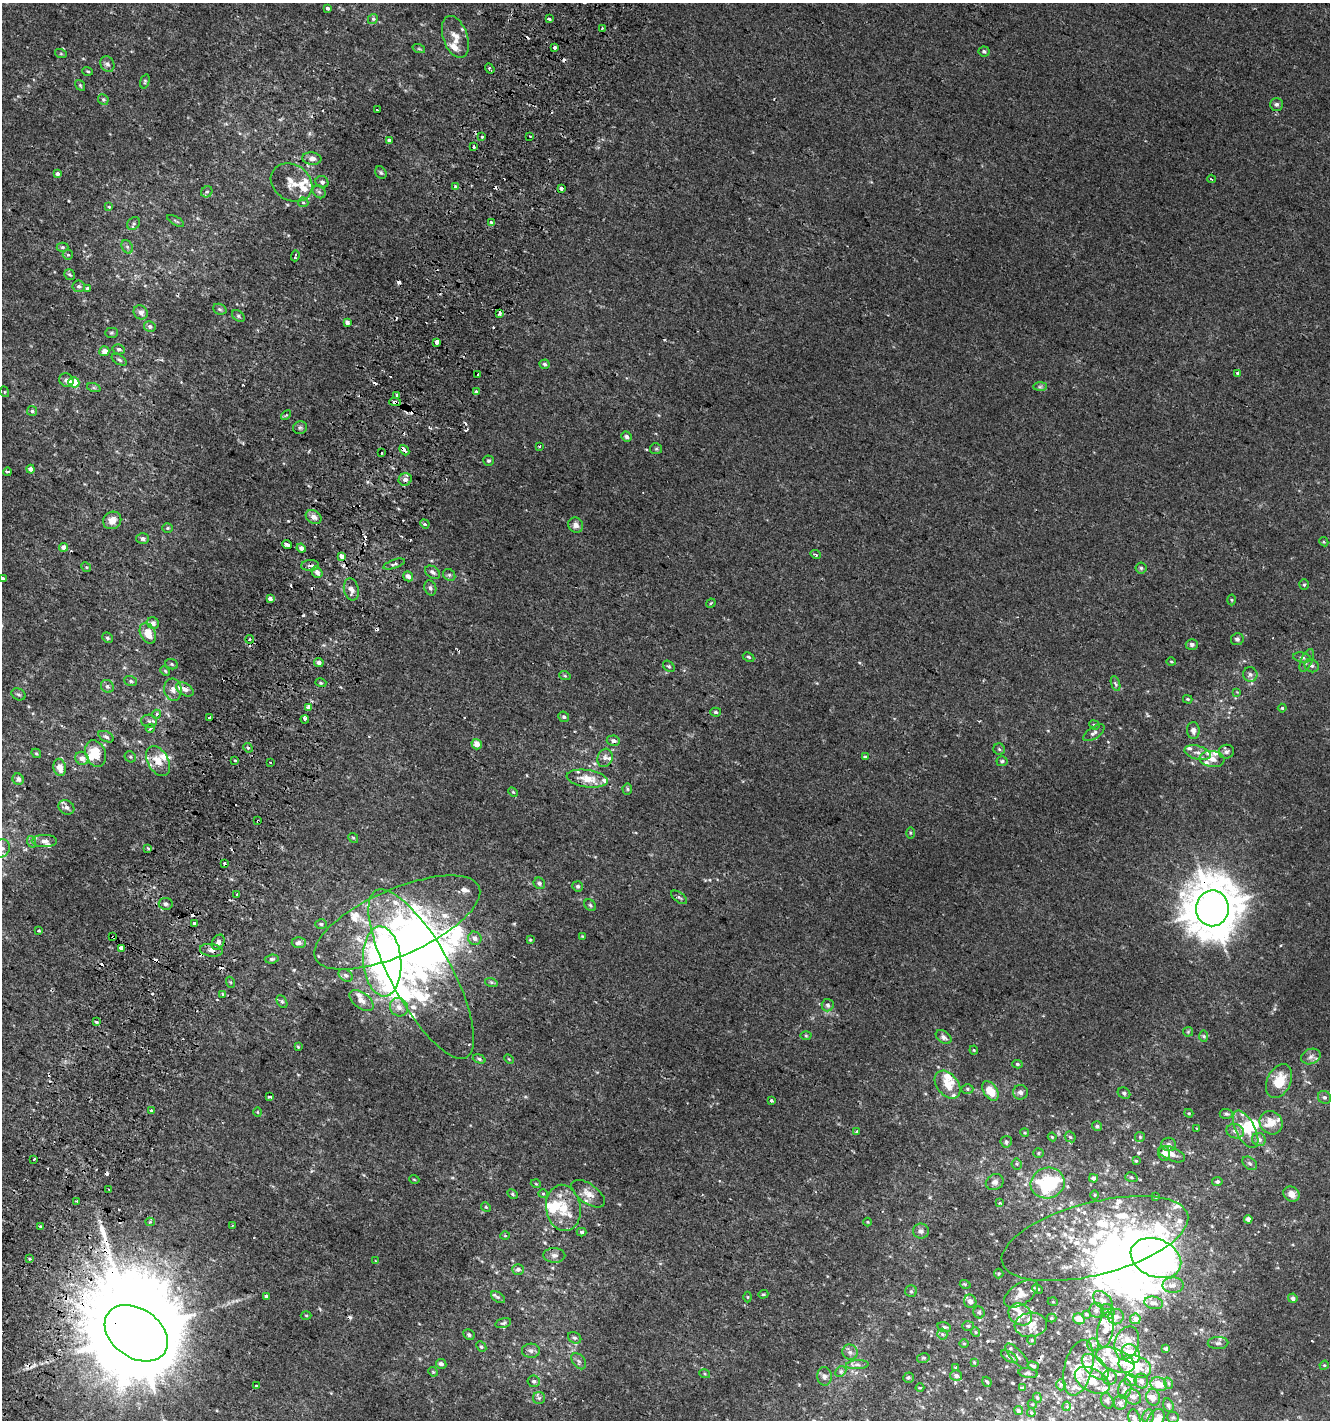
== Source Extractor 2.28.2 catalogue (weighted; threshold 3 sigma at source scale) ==
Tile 7 of 4 x 4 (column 3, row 2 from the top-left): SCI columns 2965-4292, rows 2853-4270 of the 5863 x 5712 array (HDU 1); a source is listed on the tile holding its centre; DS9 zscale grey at full resolution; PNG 1332 x 1422 px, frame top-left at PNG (2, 3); each listed source drawn as its Kron ellipse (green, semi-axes under 4 px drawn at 4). Shown black and unused: <1% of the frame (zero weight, under 2 of 3 exposures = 2% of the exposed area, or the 3 px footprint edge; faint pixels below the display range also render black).
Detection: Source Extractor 2.28.2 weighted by HDU 2 'WHT'; one run over the whole footprint, this tile lists its part. Background 0.00323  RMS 0.0027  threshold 0.0123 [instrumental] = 3 sigma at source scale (4.5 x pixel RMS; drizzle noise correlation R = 1.50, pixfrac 1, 0.0396/0.0396 arcsec/px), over >= 5 px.
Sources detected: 513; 17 inside a brighter object's white glare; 37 cosmic-ray / hot-pixel residue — neither listed nor drawn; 85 inside a brighter listed object's ellipse — not listed separately; the other 374 listed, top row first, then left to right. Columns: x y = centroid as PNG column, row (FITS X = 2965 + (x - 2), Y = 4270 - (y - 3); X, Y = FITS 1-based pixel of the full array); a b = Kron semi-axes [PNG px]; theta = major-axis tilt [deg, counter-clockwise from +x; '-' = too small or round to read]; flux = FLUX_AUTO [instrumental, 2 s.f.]
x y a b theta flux
327 8 4 3 - 2.6
373 19 5 4 - 0.45
549 19 4 3 - 1
602 28 2 2 - 0.29
455 37 22 12 -71 3.2
555 48 3 3 - 1.2
419 49 6 4 -19 0.35
984 51 5 5 - 0.59
61 54 6 4 -19 0.31
107 64 8 6 -60 0.83
490 68 5 3 - 0.81
88 71 5 3 - 0.28
145 81 7 4 73 0.42
80 85 6 4 -54 0.33
103 99 5 5 - 0.48
1276 104 6 6 - 0.66
377 110 3 2 - 0.34
530 136 3 2 - 0.29
482 137 3 3 - 0.99
389 140 4 3 - 0.56
474 147 3 3 - 1.2
312 159 9 6 -7 1.4
381 173 6 5 - 0.42
57 174 4 3 - 0.66
1211 179 4 3 - 0.59
322 182 6 6 - 0.56
292 183 22 18 -33 4.1
455 187 3 3 - 1.8
561 188 3 3 - 3.7
207 192 6 5 - 0.43
319 192 7 5 -44 0.54
303 202 5 4 - 0.38
109 207 4 4 - 0.25
176 221 9 3 -30 0.35
491 222 4 3 - 1.4
134 223 7 5 47 0.53
62 247 6 4 0 0.39
127 247 7 5 -60 0.58
68 255 5 5 - 0.39
295 256 5 3 - 0.72
70 275 6 5 - 0.52
79 286 6 6 - 0.56
87 289 4 3 - 0.63
220 309 7 5 -21 0.47
141 312 7 6 - 1.3
499 313 4 3 - 1.7
238 316 7 5 -37 0.51
347 323 4 3 - 1.8
150 327 6 5 - 0.73
111 333 6 5 - 0.38
437 342 4 3 - 5.2
119 349 6 5 - 0.63
104 351 5 5 - 1.9
119 360 8 4 -31 0.49
545 364 5 4 - 0.56
1238 373 3 3 - 2
478 374 3 3 - 1.1
66 380 7 6 - 0.84
74 382 5 5 - 5.8
1040 387 7 4 1 0.52
94 388 7 4 -19 0.49
5 392 5 3 - 0.25
476 392 4 3 - 1.3
397 396 4 3 - 0.95
395 402 6 3 -5 2.2
32 411 5 5 - 0.46
286 415 6 3 44 0.35
300 428 7 6 - 0.56
627 436 5 5 - 0.75
539 446 3 2 - 0.32
656 449 6 5 - 0.45
404 450 6 3 -48 8
381 452 3 3 - 0.92
489 461 5 5 - 0.42
30 469 4 4 - 1.3
7 472 4 3 - 0.71
405 479 6 6 - 1.2
314 517 8 6 -32 1.4
112 520 9 8 - 2.3
425 524 5 4 - 0.3
576 525 8 7 - 1.3
167 528 5 4 - 0.34
143 539 6 5 - 0.79
1324 542 5 4 - 0.28
287 544 5 3 - 2.5
64 547 4 4 - 1.7
301 548 4 4 - 1.1
815 554 5 3 - 0.47
341 556 4 3 - 11
394 564 11 3 19 0.59
310 565 9 5 4 0.86
86 567 5 4 - 0.32
1141 568 5 5 - 0.47
317 572 6 5 - 1.6
433 572 8 5 -33 0.95
449 575 6 5 - 0.53
408 576 5 5 - 1.3
3 578 4 3 - 0.7
1304 585 5 5 - 0.39
430 588 8 6 -71 0.77
351 590 11 7 -77 1.6
270 599 3 3 - 1.8
1232 600 5 3 - 0.29
711 603 5 3 - 0.28
153 623 6 5 - 1.2
148 633 11 7 -65 3.6
107 638 6 4 -44 0.47
250 639 4 3 - 0.43
1237 639 6 6 - 0.74
1192 644 6 5 - 0.78
749 657 6 4 -27 0.37
1302 658 9 5 -10 0.63
1307 660 12 5 67 1
1171 662 5 3 - 0.28
319 663 5 4 - 1.1
172 664 6 5 - 0.42
669 666 6 4 -46 0.44
1312 666 7 6 - 0.8
165 671 5 4 - 0.3
1250 674 7 7 - 0.9
565 676 6 3 -19 0.34
131 681 6 5 - 0.53
321 683 5 3 - 0.32
1116 684 8 3 -71 0.45
107 686 7 6 - 0.74
185 689 9 6 -31 1.4
173 690 11 8 -81 1.6
1237 692 4 4 - 0.21
18 694 7 5 -30 0.56
1188 699 5 3 - 0.28
309 707 4 4 - 1.9
1282 708 4 4 - 0.32
716 712 5 4 - 0.52
157 714 4 4 - 0.75
564 717 6 5 - 0.58
210 718 3 3 - 1.1
305 719 4 3 - 2
149 721 8 6 -4 0.75
1094 725 5 4 - 0.41
150 728 4 4 - 0.47
1193 730 8 6 -88 1.3
1094 733 12 6 34 0.99
106 737 8 5 -27 0.62
613 741 6 5 - 0.92
477 744 5 5 - 2.2
248 748 5 4 - 0.36
999 749 6 5 - 0.49
1226 752 8 7 - 0.85
36 753 5 4 - 0.34
95 753 13 10 -70 5
1198 753 13 6 -15 1.5
130 757 6 5 - 0.44
865 757 3 3 - 1
82 758 7 6 - 1.8
605 758 9 7 72 1.2
1212 759 12 8 -7 1.9
235 760 3 3 - 0.78
158 761 16 10 -59 3.9
1002 761 5 5 - 0.49
270 763 3 3 - 0.66
60 767 8 6 -78 2.8
18 779 6 5 - 0.9
587 779 20 8 -8 4.3
627 789 5 5 - 0.38
513 792 5 3 - 0.3
66 807 8 7 - 1
258 821 3 2 - 0.37
910 833 5 4 - 0.28
353 838 5 4 - 0.36
44 841 12 6 0 1.2
32 842 6 4 -71 0.39
2 848 9 8 - 1.4
148 848 3 3 - 2.1
225 863 3 3 - 1.2
539 883 6 5 - 0.79
578 886 5 5 - 0.64
237 895 3 3 - 0.83
679 897 9 5 -36 0.59
166 904 7 6 - 0.59
590 905 7 5 -45 0.52
1212 908 18 16 88 1100
397 922 89 33 24 50
194 923 3 3 - 2.4
321 924 6 5 - 0.47
39 931 4 3 - 0.35
582 936 4 3 - 0.22
113 937 3 2 - 0.35
475 938 7 6 - 1.1
530 940 4 3 - 0.26
218 942 8 6 61 1.3
299 943 7 5 3 1.1
121 948 4 3 - 4.5
211 950 11 6 -8 1.2
272 959 7 4 6 0.56
382 961 35 19 -85 93
421 974 95 30 -61 48
346 975 7 5 -37 0.7
230 982 5 3 - 0.27
491 982 6 4 -18 0.37
223 994 4 3 - 0.75
361 1000 14 7 -36 1.7
282 1001 7 5 -63 0.49
828 1005 6 6 - 0.64
399 1007 9 8 - 1.9
96 1022 4 3 - 0.39
1188 1032 5 5 - 0.33
806 1036 5 3 - 0.31
1204 1036 6 4 -88 0.39
944 1037 9 5 -36 0.95
298 1047 4 4 - 0.26
974 1050 4 4 - 0.25
1311 1057 10 7 23 1.2
479 1059 6 4 -20 0.5
509 1059 5 3 - 0.27
1017 1064 5 4 - 0.39
1279 1081 18 12 65 6.1
947 1085 15 10 -51 3.4
967 1089 6 5 - 0.44
990 1091 11 6 -57 4.6
1020 1092 7 7 - 0.91
1124 1093 6 5 - 0.57
270 1097 3 3 - 0.78
1324 1097 7 6 - 0.64
771 1100 3 3 - 0.45
151 1110 3 3 - 0.71
258 1112 5 3 - 0.24
1189 1113 5 4 - 0.3
1226 1114 6 5 - 0.52
1271 1123 12 11 - 3.2
1097 1126 5 4 - 0.49
1196 1128 3 2 - 0.2
1246 1129 20 9 -63 4.8
857 1131 3 3 - 0.75
1235 1131 9 7 -16 1.2
1025 1133 4 3 - 0.24
1052 1137 4 3 - 0.27
1070 1137 6 4 -44 0.41
1140 1137 5 5 - 0.35
1259 1139 7 6 - 1.2
1006 1142 6 5 - 0.65
1169 1144 7 6 - 1.1
1038 1153 5 5 - 0.4
1164 1153 7 6 - 2.2
1172 1154 14 6 -23 2
34 1159 3 3 - 0.48
1136 1161 4 3 - 0.32
1250 1163 8 5 -39 0.62
1017 1164 5 5 - 0.41
1131 1177 6 4 -17 0.42
1093 1178 4 4 - 0.96
414 1179 5 3 - 0.21
995 1182 9 7 26 1.2
1217 1182 5 4 - 0.55
1048 1183 17 15 16 18
536 1184 5 3 - 0.21
109 1189 3 2 - 0.29
512 1194 5 4 - 0.4
543 1194 5 4 - 0.3
588 1194 19 9 -36 2.3
1291 1194 8 7 - 1.9
1095 1195 5 3 - 0.24
1156 1197 4 3 - 0.29
77 1201 2 2 - 0.21
999 1203 4 3 - 0.49
486 1207 5 4 - 0.35
563 1208 23 17 -81 6.6
1248 1219 4 4 - 1.3
150 1222 4 4 - 0.48
868 1222 4 3 - 0.19
232 1225 3 2 - 0.21
41 1227 3 3 - 2.6
921 1231 8 7 - 0.93
582 1232 5 4 - 0.43
505 1236 5 3 - 0.26
1095 1239 96 36 15 44
554 1255 11 7 -1 1.1
30 1258 3 3 - 0.68
1156 1258 26 19 -23 100
375 1261 4 3 - 0.27
518 1269 6 5 - 0.8
999 1274 5 5 - 0.41
965 1284 5 3 - 0.27
1173 1285 10 8 2 1.6
1038 1289 5 4 - 0.37
911 1291 6 6 - 0.5
763 1294 5 4 - 0.33
1021 1294 19 10 36 2.7
266 1296 4 3 - 0.53
498 1297 8 4 -35 0.52
748 1297 5 3 - 0.25
1293 1298 5 4 - 0.92
970 1301 7 6 - 1.3
1103 1301 11 7 -45 1.6
1053 1302 5 3 - 0.21
1154 1303 9 6 -11 1.1
1096 1310 7 7 - 0.96
1108 1311 8 6 -54 1
979 1312 6 5 - 0.57
1020 1314 12 10 -33 2.2
1086 1314 3 3 - 0.42
306 1315 5 3 - 0.28
1116 1317 8 7 - 1.1
1051 1318 5 4 - 0.35
1079 1319 6 5 - 3
1135 1319 5 5 - 1.5
503 1323 8 5 16 0.55
1031 1325 16 12 4 3.5
968 1326 6 5 - 0.41
944 1327 7 4 -15 0.64
1105 1330 18 8 80 2.6
976 1332 5 4 - 0.31
136 1333 34 24 -36 10000
942 1334 5 5 - 0.42
469 1335 6 5 - 0.64
575 1338 7 5 -26 0.61
1032 1340 5 4 - 0.32
964 1343 5 3 - 0.26
1127 1343 17 12 72 3.1
1218 1343 10 6 1 0.95
1093 1344 6 5 - 0.57
481 1347 6 4 -49 0.41
1166 1349 4 3 - 0.63
531 1351 9 7 2 0.94
850 1352 8 7 - 1
1131 1354 10 8 -50 4.1
1017 1356 16 6 -48 1.1
1009 1357 9 5 -33 0.76
923 1358 6 5 - 0.43
1115 1360 20 11 -23 4
579 1361 9 6 -51 0.8
974 1363 4 3 - 0.3
441 1364 5 4 - 0.89
857 1365 11 4 4 0.85
1324 1365 5 4 - 0.32
1033 1366 6 3 -17 0.46
1135 1366 16 11 -18 4.6
1095 1367 16 9 -44 2.7
956 1368 3 3 - 0.31
1078 1368 28 14 76 5.9
841 1371 6 4 44 0.48
433 1372 5 4 - 0.32
1028 1373 9 4 -9 0.58
705 1374 5 3 - 0.28
824 1376 9 7 -81 1.1
956 1376 6 5 - 0.86
908 1378 5 5 - 0.43
1110 1378 7 7 - 1.1
1092 1380 19 11 -30 3.7
1131 1380 6 5 - 0.96
533 1381 6 6 - 0.66
1141 1381 7 6 - 0.94
987 1382 5 3 - 0.32
1168 1383 6 3 -71 0.34
1159 1384 8 6 -23 3.2
1061 1385 5 4 - 0.41
256 1386 3 3 - 0.99
920 1388 4 3 - 0.24
1023 1388 4 4 - 0.47
1125 1389 10 6 79 0.83
1133 1397 8 7 - 0.99
1153 1397 8 7 - 1.3
539 1398 6 6 - 0.58
1037 1398 5 4 - 0.29
1107 1401 8 6 -64 0.56
1120 1403 7 6 - 0.83
1032 1404 5 3 - 0.26
1168 1405 7 5 -69 0.65
1067 1406 4 3 - 0.25
1018 1410 5 4 - 0.64
1031 1413 4 3 - 0.29
1148 1416 7 5 78 0.63
1173 1417 6 5 - 0.53
1134 1418 9 5 -74 1.1
1156 1420 12 7 58 1.6
Overlapping masked pixels (flux is a lower limit): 14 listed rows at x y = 395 402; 404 450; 341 556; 310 565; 158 761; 258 821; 1212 908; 397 922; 113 937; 121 948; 211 950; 563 1208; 554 1255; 136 1333
Isophote crosses this tile's border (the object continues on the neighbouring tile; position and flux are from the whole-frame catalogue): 4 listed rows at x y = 3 578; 2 848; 1134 1418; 1156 1420
Unlisted compact peaks at least as high as the median listed source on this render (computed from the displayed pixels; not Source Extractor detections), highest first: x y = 514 924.